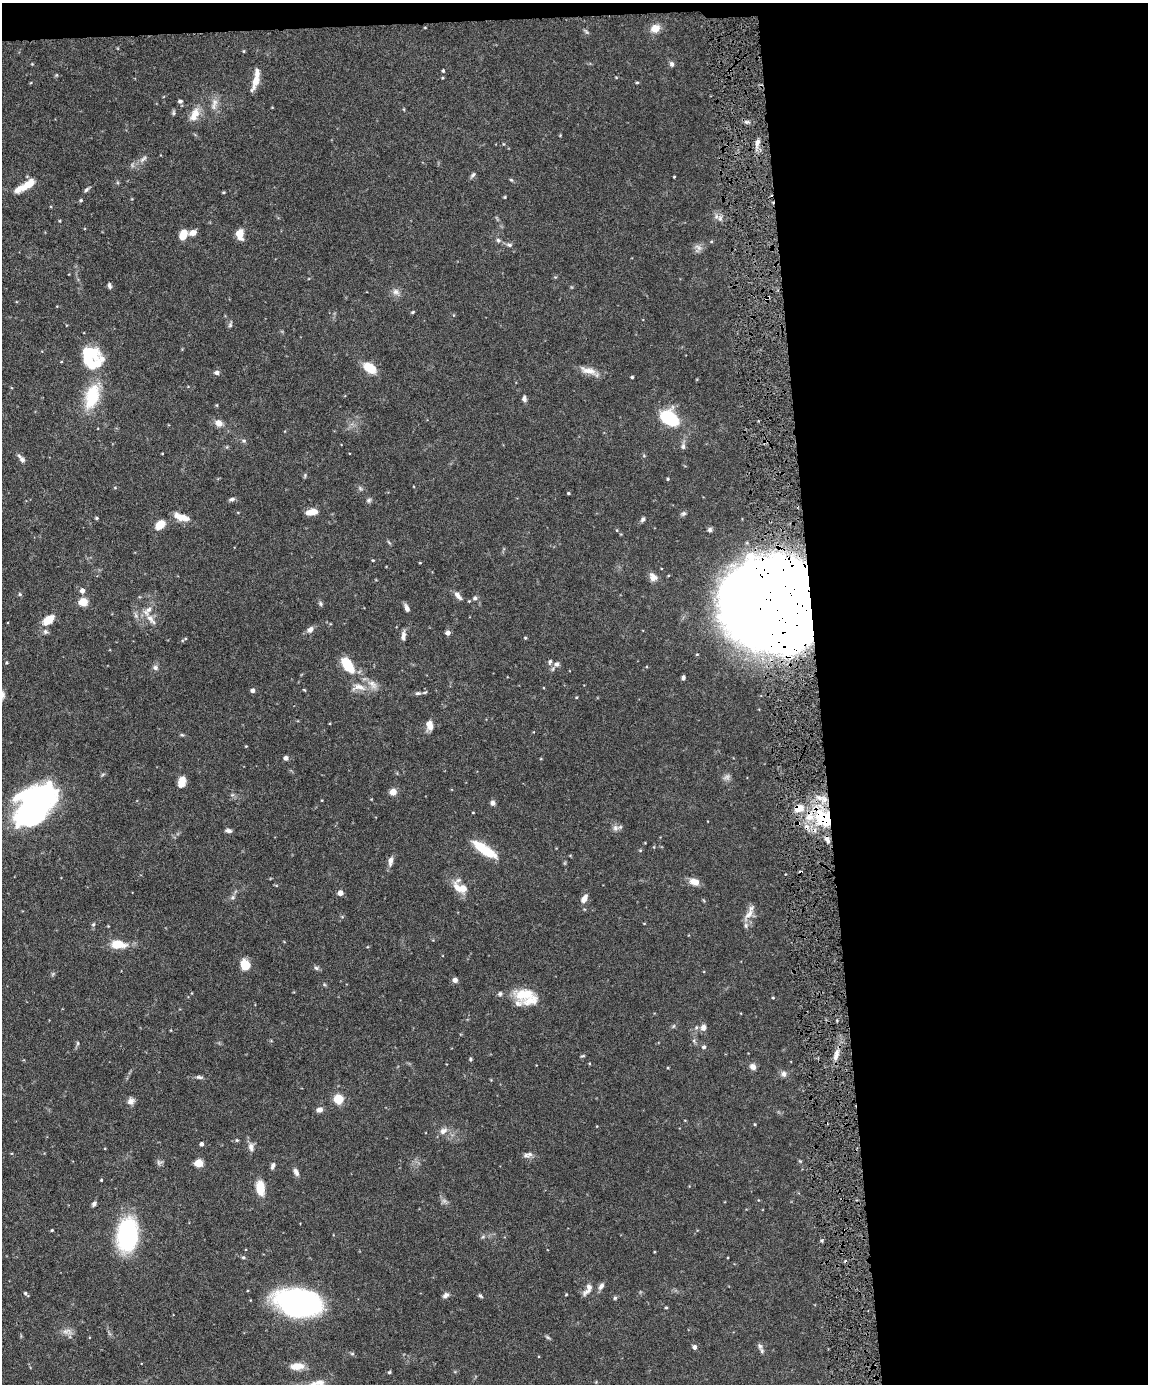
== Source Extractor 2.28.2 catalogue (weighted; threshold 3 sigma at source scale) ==
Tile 4 of 4 x 3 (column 4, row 1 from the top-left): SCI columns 3441-4586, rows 3004-4385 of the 4588 x 4517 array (HDU 1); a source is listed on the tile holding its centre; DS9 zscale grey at full resolution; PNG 1150 x 1386 px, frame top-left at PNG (2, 3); no overlay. Shown black and unused: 30% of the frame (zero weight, under 4 of 8 exposures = <1% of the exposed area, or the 3 px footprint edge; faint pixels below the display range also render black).
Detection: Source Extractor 2.28.2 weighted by HDU 2 'WHT'; one run over the whole footprint, this tile lists its part. Background 0.0858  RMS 0.003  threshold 0.0122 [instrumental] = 3 sigma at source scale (4.09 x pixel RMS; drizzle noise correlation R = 1.36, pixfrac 0.8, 0.05/0.05 arcsec/px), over >= 5 px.
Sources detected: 192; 4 too faint to see at this stretch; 4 inside a brighter object's white glare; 2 cosmic-ray / hot-pixel residue — not listed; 15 inside a brighter listed object's ellipse — not listed separately; the other 167 listed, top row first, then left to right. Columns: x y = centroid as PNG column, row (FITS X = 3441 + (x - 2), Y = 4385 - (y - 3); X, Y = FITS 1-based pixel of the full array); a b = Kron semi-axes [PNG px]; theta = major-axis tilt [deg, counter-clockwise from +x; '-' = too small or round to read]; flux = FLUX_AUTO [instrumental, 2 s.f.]
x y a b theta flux
655 28 12 10 31 2.5
244 51 5 3 - 0.24
32 64 4 4 - 0.23
671 64 7 6 - 0.7
443 71 4 3 - 0.34
616 77 5 3 - 0.2
256 80 19 6 70 3.4
637 82 5 3 - 0.31
180 101 6 5 - 0.62
214 102 12 8 -86 1.8
174 113 8 4 -90 0.41
194 115 19 10 63 3.2
746 122 7 5 -7 0.7
560 135 4 3 - 0.21
757 142 10 6 71 1.3
143 159 13 5 41 1.1
473 175 9 4 52 0.58
674 177 3 2 - 0.22
511 180 6 4 -31 0.34
25 186 26 8 30 5
86 189 8 4 42 0.54
224 192 3 3 - 0.26
505 197 4 3 - 0.25
81 200 4 4 - 0.31
720 218 8 6 -71 0.95
60 221 4 3 - 0.22
193 233 7 5 20 2
183 234 10 6 67 4
240 234 11 7 -87 3.6
498 240 7 5 -85 0.57
509 245 8 5 -11 0.63
698 248 11 10 - 1.3
109 286 7 5 -82 0.62
396 292 10 8 -22 1.3
412 312 5 3 - 0.31
230 324 8 5 73 0.58
90 352 31 13 -26 7.5
369 368 14 9 -35 5.4
588 370 23 8 -16 2.8
217 372 6 5 - 0.88
632 377 3 3 - 0.33
92 396 34 17 74 11
524 399 7 5 -84 0.88
217 405 5 3 - 0.24
670 418 12 8 -36 26
219 423 9 7 -32 2
244 441 6 5 - 0.45
683 446 8 5 90 0.78
21 459 12 5 -51 1.1
305 475 7 3 89 0.33
668 479 4 4 - 0.29
115 488 5 3 - 0.25
568 493 4 3 - 0.33
231 499 8 5 17 0.7
369 500 7 6 - 0.61
311 512 13 6 10 3.1
683 514 7 5 26 0.57
182 517 19 8 -12 2.7
96 518 4 3 - 0.36
643 519 7 5 57 0.64
160 525 7 6 - 6.4
710 530 6 6 - 0.64
389 542 8 3 -45 0.34
373 560 4 3 - 0.22
420 563 4 3 - 0.2
653 577 10 8 -45 1.8
82 591 5 5 - 1.5
20 594 5 4 - 0.33
458 596 14 6 -51 1.3
475 598 6 5 - 0.58
469 601 4 4 - 0.23
83 602 5 5 - 12
320 604 6 5 - 0.51
781 605 65 56 -9 2000
407 608 9 5 -69 1.1
149 609 15 9 51 2.3
136 616 7 4 -19 0.57
48 620 13 8 39 4.4
310 629 9 7 48 1.3
45 632 7 7 - 0.75
448 633 4 4 - 1.6
403 635 13 5 85 1.1
525 638 4 3 - 0.29
6 663 4 3 - 0.24
557 664 8 7 - 1.1
348 665 17 9 -53 8.9
155 668 7 6 - 0.89
683 677 4 3 - 0.69
359 687 22 10 0 3.3
252 690 5 5 - 0.74
304 690 5 3 - 0.24
418 693 8 5 2 0.67
430 726 11 8 -83 2.2
182 735 6 4 -18 0.35
246 746 4 3 - 0.2
286 758 5 4 - 1.2
182 782 12 8 72 2.5
393 792 5 4 - 5
232 795 6 4 18 0.39
492 803 6 6 - 0.96
38 805 52 24 48 52
473 812 4 2 - 0.18
824 818 31 20 -51 19
615 828 9 7 67 1.1
228 831 8 5 -11 0.79
481 847 23 12 -28 6.2
640 850 5 3 - 0.25
390 861 12 6 81 1.4
694 882 10 7 -20 2.8
462 888 17 9 -67 3.3
340 893 5 5 - 1.7
232 897 7 6 - 0.68
584 898 11 6 59 1.7
749 914 21 7 51 2.2
93 924 6 4 45 0.4
108 926 3 3 - 0.18
117 944 15 8 -1 5.7
245 964 11 9 -65 4.5
316 968 7 5 8 0.6
455 980 6 5 - 1.2
524 994 29 14 1 6.5
773 998 3 3 - 0.27
703 1027 9 8 - 1.3
78 1043 6 4 -89 0.36
704 1047 5 5 - 0.58
836 1055 18 6 74 2.3
583 1056 6 4 18 0.34
470 1059 4 4 - 0.34
753 1067 7 6 - 1.4
784 1074 8 7 - 1.1
199 1077 10 5 -5 0.68
338 1099 7 7 - 5.6
131 1101 9 8 - 1.2
319 1110 7 6 - 1.3
755 1124 4 3 - 0.23
443 1131 12 8 24 1.6
237 1140 5 4 - 0.35
201 1144 4 4 - 0.87
251 1147 13 7 -79 1.4
530 1154 10 8 41 1.2
800 1161 4 4 - 0.29
199 1163 5 5 - 10
273 1166 9 5 64 0.8
296 1172 10 6 -65 1.1
101 1180 3 3 - 0.29
260 1188 17 9 -82 4.7
94 1204 6 5 - 0.69
52 1230 4 3 - 0.29
127 1235 27 17 86 36
482 1237 6 4 69 0.38
243 1257 5 4 - 0.37
601 1286 10 6 55 1.1
588 1289 17 7 56 1.9
26 1294 6 3 -42 0.54
445 1295 9 6 34 0.87
480 1296 7 4 -44 0.44
615 1298 5 5 - 0.42
298 1303 39 22 -9 74
666 1307 3 3 - 0.28
67 1331 15 7 -7 1.5
548 1337 7 4 -44 0.43
760 1346 9 6 -69 0.87
694 1347 5 4 - 1.1
352 1354 6 4 -1 0.4
297 1366 15 8 4 3.5
389 1372 5 4 - 0.35
317 1383 26 8 13 3.2
Overlapping masked pixels (flux is a lower limit): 2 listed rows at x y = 781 605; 824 818
Isophote crosses this tile's border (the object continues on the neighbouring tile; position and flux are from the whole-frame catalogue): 2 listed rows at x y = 25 186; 317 1383